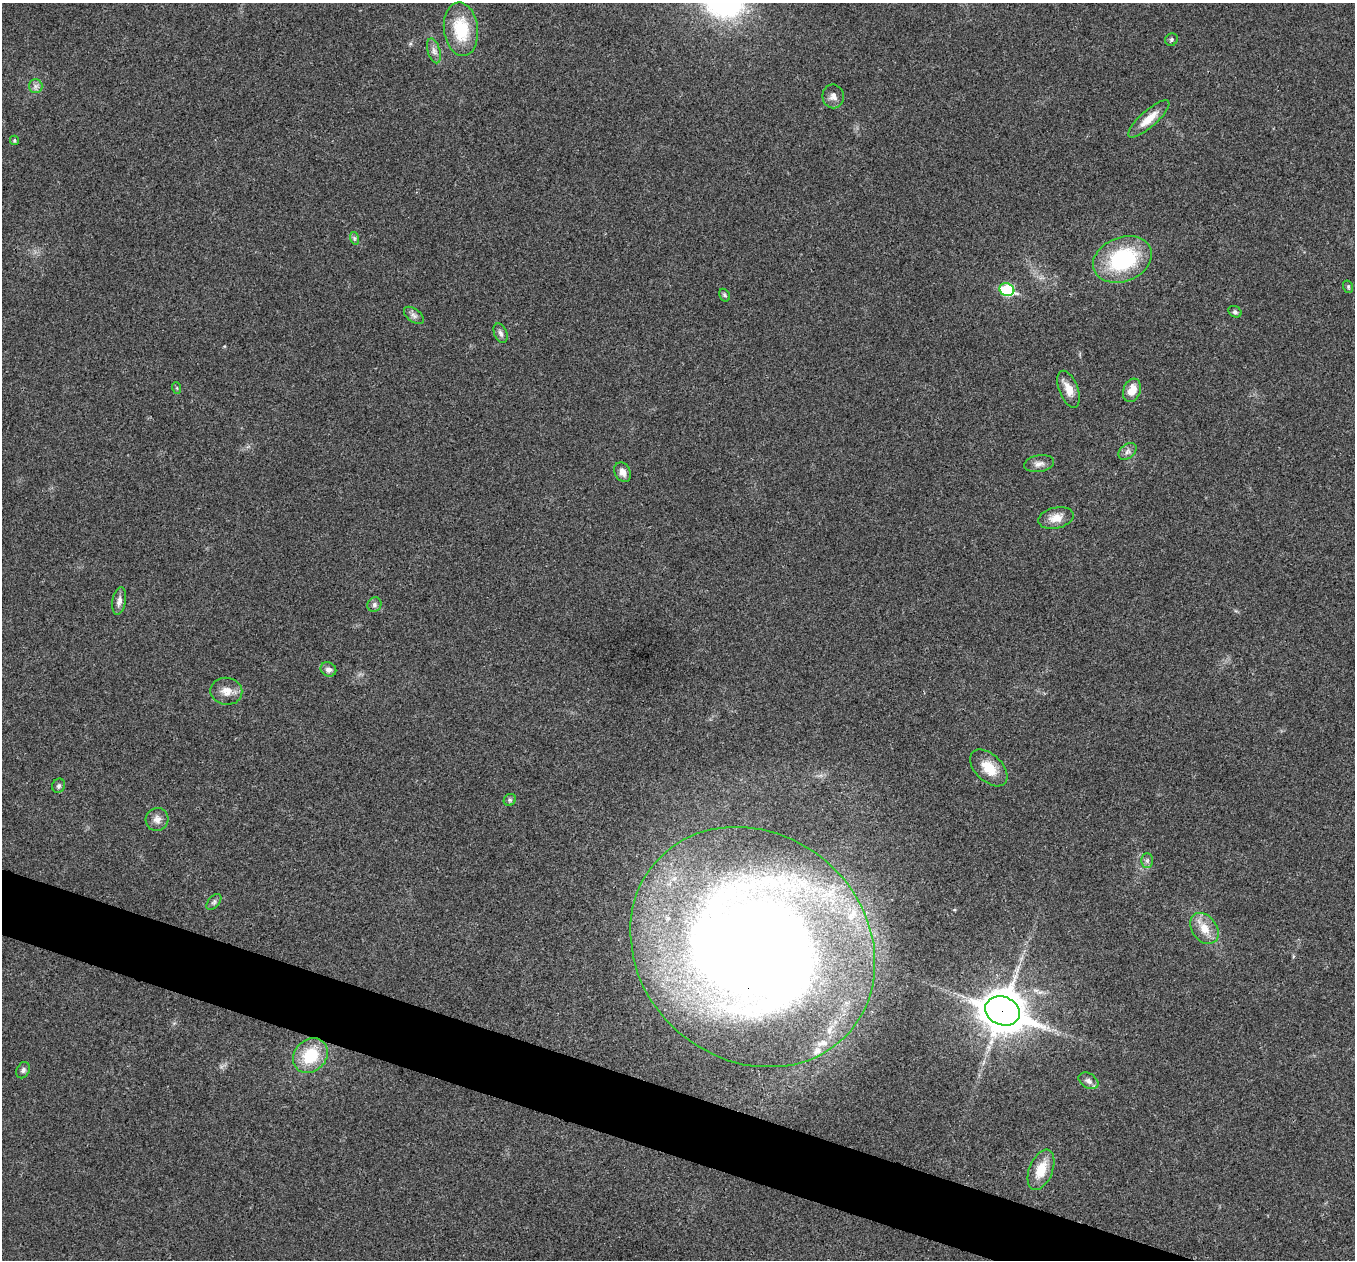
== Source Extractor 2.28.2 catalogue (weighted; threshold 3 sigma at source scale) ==
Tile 6 of 4 x 4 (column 2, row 2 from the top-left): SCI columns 1358-2710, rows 2782-4039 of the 5418 x 5432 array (HDU 1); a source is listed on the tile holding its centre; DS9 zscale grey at full resolution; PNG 1357 x 1262 px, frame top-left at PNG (2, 3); each listed source drawn as its Kron ellipse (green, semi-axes under 4 px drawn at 4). Shown black and unused: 4% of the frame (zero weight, under 3 of 4 exposures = <1% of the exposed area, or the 3 px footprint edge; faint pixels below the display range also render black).
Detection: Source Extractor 2.28.2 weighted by HDU 2 'WHT'; one run over the whole footprint, this tile lists its part. Background 0.0191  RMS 0.0045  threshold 0.0204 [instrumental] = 3 sigma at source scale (4.5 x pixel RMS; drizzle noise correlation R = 1.50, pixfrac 1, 0.05/0.05 arcsec/px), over >= 5 px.
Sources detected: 42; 3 inside a brighter listed object's ellipse — not listed separately; the other 39 listed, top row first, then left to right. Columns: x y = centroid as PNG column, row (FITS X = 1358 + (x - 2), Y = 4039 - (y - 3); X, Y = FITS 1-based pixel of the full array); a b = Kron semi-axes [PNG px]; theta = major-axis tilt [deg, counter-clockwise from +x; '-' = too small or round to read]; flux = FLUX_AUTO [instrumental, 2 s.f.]
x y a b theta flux
461 29 27 17 -83 20
1171 40 6 6 - 0.96
434 51 13 6 -74 2.2
36 86 7 6 - 1.6
833 96 12 10 -81 2.6
1149 119 26 8 42 6.8
14 140 4 4 - 0.73
354 238 6 4 -72 0.76
1122 259 30 22 22 43
1348 287 6 5 - 0.65
1007 290 7 6 - 39
725 295 7 5 -61 0.73
1235 312 7 5 -28 1
414 315 11 6 -37 1.8
501 333 10 6 -69 1.6
177 388 6 4 -71 0.47
1069 389 19 9 -69 5.5
1132 390 12 8 69 6.2
1127 451 10 7 39 1.9
1039 464 15 8 9 2.6
623 472 10 8 -63 3.2
1056 518 18 10 13 4.9
119 601 14 6 80 2.4
374 605 7 6 - 1.3
328 669 8 7 - 2
226 691 16 13 -9 4.9
989 768 22 13 -44 9
59 786 7 6 - 1.1
510 800 6 5 - 0.98
157 819 11 11 - 3.2
1147 861 7 6 - 1.1
214 902 9 5 49 1.2
1204 928 17 12 -53 7
753 947 129 113 -41 760
1003 1011 18 14 -20 1200
310 1056 19 15 46 17
23 1070 8 6 63 1.3
1088 1081 11 7 -32 2.1
1041 1170 21 11 68 9.5
Overlapping masked pixels (flux is a lower limit): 2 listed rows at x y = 753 947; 1003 1011